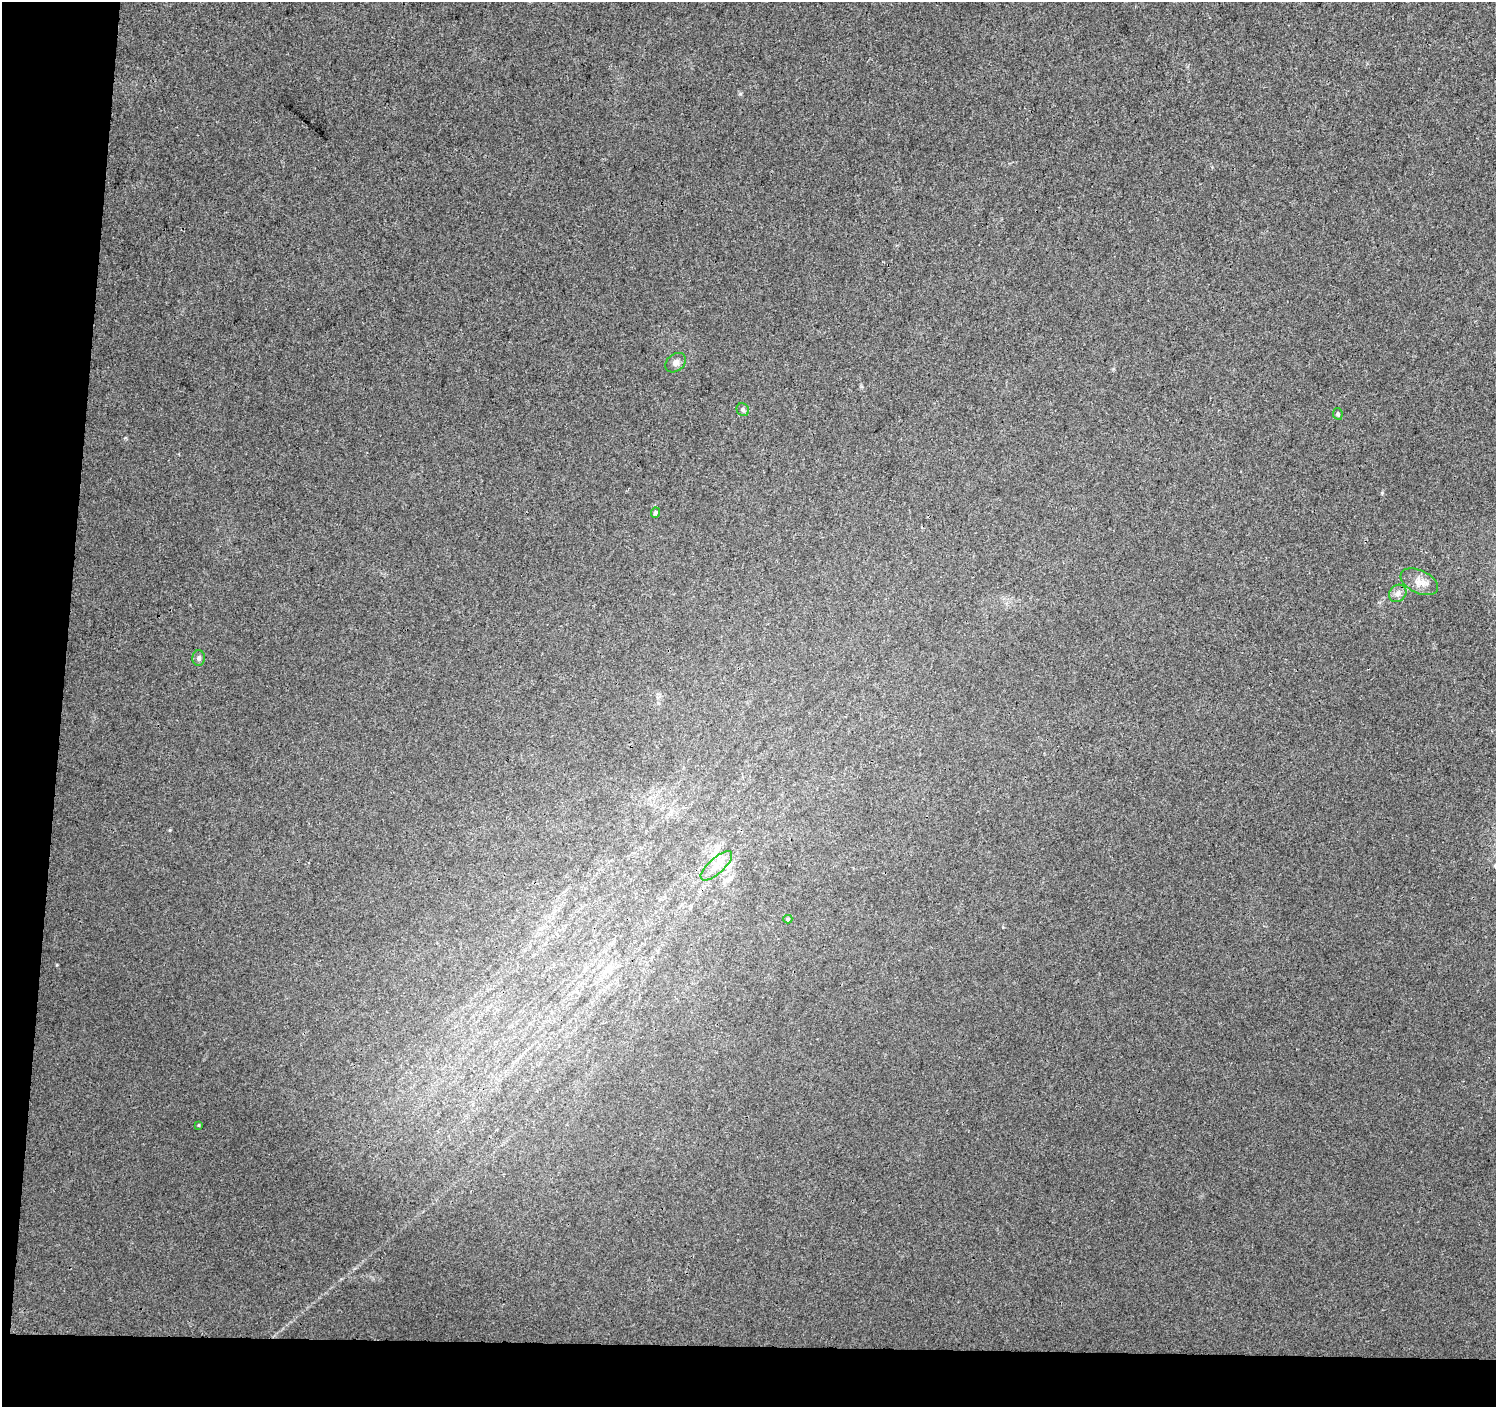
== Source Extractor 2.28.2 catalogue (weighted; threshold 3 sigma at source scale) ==
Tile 7 of 3 x 3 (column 1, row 3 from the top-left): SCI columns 9-1502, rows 283-1687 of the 4490 x 4726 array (HDU 1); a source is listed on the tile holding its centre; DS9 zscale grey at full resolution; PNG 1498 x 1409 px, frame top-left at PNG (2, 2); each listed source drawn as its Kron ellipse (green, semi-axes under 4 px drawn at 4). Shown black and unused: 8% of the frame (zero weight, under 3 of 4 exposures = <1% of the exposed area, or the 3 px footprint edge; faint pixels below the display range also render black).
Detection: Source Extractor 2.28.2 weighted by HDU 2 'WHT'; one run over the whole footprint, this tile lists its part. Background 0.00866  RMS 0.0039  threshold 0.0176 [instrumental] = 3 sigma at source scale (4.5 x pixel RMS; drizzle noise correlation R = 1.50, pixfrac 1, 0.0396/0.0396 arcsec/px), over >= 5 px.
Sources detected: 10; all 10 listed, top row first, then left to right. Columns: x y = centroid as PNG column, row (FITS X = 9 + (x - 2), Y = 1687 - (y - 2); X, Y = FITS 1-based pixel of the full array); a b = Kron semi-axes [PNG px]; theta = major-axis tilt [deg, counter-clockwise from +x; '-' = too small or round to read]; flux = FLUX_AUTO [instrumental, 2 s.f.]
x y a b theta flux
676 363 11 8 39 1.8
743 410 7 6 - 0.89
1338 414 6 4 -79 0.63
655 513 5 4 - 0.94
1419 582 20 11 -25 4
1398 593 9 8 - 1.7
199 658 8 6 89 1.1
716 866 20 7 42 4.1
788 919 4 4 - 0.53
199 1125 4 3 - 0.39
Unlisted compact peaks at least as high as the median listed source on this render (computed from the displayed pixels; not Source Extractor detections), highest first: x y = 1382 493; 57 965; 170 830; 740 94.